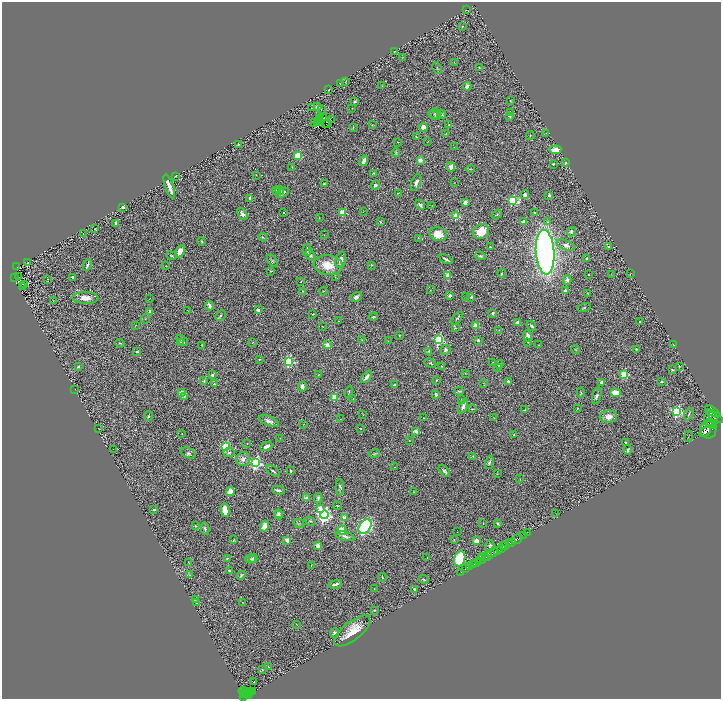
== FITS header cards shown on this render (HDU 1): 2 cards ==
NAXIS1  =                 1438
NAXIS2  =                 1393

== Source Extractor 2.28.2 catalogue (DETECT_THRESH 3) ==
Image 1438 x 1393 px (HDU 1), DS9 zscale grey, zoomed out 1/2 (1 PNG px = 2 x 2 image px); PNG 723 x 701 px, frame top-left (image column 2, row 1393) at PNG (2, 2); each listed source drawn as its Kron ellipse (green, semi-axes under 4 px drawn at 4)
Background 0.79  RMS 0.067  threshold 0.202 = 3 sigma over >= 5 px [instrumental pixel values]
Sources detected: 385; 37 cannot appear on this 1/2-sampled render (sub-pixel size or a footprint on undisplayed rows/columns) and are neither listed nor drawn; the other 348 listed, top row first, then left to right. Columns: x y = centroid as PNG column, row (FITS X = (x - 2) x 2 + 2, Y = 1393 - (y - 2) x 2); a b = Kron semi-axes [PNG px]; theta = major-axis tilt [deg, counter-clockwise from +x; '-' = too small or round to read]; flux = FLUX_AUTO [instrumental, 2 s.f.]
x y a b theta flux
466 10 2 1 - 4.5
462 26 2 1 - 7.4
394 52 2 2 - 7.1
402 57 2 1 - 3.8
454 63 3 2 - 3.8
437 68 6 2 -64 11
479 68 2 2 - 8.5
346 81 4 1 - 5.7
341 84 4 3 - 14
382 86 3 1 - 5.8
467 86 4 3 - 54
329 90 2 2 - 4.8
510 101 3 2 - 4.5
355 102 3 2 - 19
317 107 4 3 - 54
311 108 2 2 - 4.2
352 108 2 2 - 5.4
321 110 2 1 - 3.5
510 112 2 2 - 4
435 113 6 5 - 26
435 115 6 4 -15 20
442 115 4 2 - 11
510 116 3 2 - 10
324 118 3 2 - 16
320 119 3 2 - 2.8
318 120 2 1 - 1.8
332 120 2 2 - 11
314 122 2 1 - 16
318 122 2 1 - 5.4
325 123 2 1 - 4.9
328 124 2 2 - 15
372 125 4 2 - 8.5
449 125 4 3 - 14
353 127 4 3 - 10
423 127 4 3 - 120
546 133 2 1 - 4.6
446 134 4 2 - 9.5
530 136 4 2 - 7.8
416 137 3 3 - 12
398 142 2 1 - 3.9
427 142 2 1 - 3.3
238 144 2 2 - 15
454 147 3 1 - 3.1
555 150 6 3 7 160
396 153 4 3 - 11
298 155 3 3 - 550
420 160 2 2 - 230
364 161 5 3 - 100
565 163 3 2 - 20
553 164 2 2 - 11
292 167 2 2 - 5.8
451 167 4 4 - 100
470 169 5 2 - 11
374 173 3 2 - 8.1
256 175 2 1 - 3.4
176 176 2 2 - 20
416 182 8 4 68 61
454 183 2 2 - 4
324 184 3 2 - 9.6
375 185 5 4 - 31
169 186 12 3 -71 100
280 190 4 3 - 15
276 191 4 4 - 18
282 193 7 3 31 62
398 193 3 2 - 6.2
525 195 4 4 - 40
549 195 2 2 - 56
250 198 4 3 - 56
513 200 4 3 - 1000
465 202 3 3 - 85
420 205 5 3 - 38
432 206 3 2 - 5.5
123 207 2 2 - 110
363 211 3 2 - 4.9
343 212 3 3 - 490
283 213 2 2 - 5.1
535 213 4 3 - 14
242 214 7 4 -52 85
497 215 5 2 - 9.8
456 216 3 3 - 630
319 218 3 2 - 4.2
380 222 3 2 - 11
524 222 4 3 - 66
548 222 4 3 - 13
116 223 2 2 - 120
95 229 2 2 - 6.8
481 231 8 7 - 260
571 232 5 4 - 25
83 234 3 1 - 3.5
438 234 8 6 -17 230
324 235 2 1 - 3.6
263 237 4 3 - 14
419 238 4 2 - 7.2
202 241 4 3 - 14
566 245 10 4 -23 63
490 247 2 2 - 11
609 247 4 3 - 16
307 250 6 2 79 23
180 251 6 4 63 140
545 252 22 9 -86 9100
310 255 6 4 -55 55
171 256 5 2 - 14
480 256 5 2 - 17
446 259 7 2 -28 33
587 259 3 2 - 26
341 260 8 5 76 73
272 261 7 3 -52 16
27 263 2 1 - 5.9
87 265 6 2 67 30
328 265 14 10 -5 290
372 265 3 2 - 8.2
166 266 3 2 - 6.4
17 267 3 1 - 23
271 271 2 2 - 6.1
501 273 4 3 - 15
611 274 2 1 - 4.4
630 274 3 2 - 6.5
448 275 3 3 - 120
589 275 2 2 - 7.8
18 277 2 1 - 4.4
72 277 3 2 - 17
335 277 4 2 - 7.4
14 278 3 2 - 50
48 279 2 2 - 4.3
567 280 4 4 - 53
301 281 2 2 - 8.1
24 284 4 3 - 37
22 286 3 1 - 3.7
430 290 3 2 - 6.6
565 290 2 2 - 47
303 291 3 3 - 8.4
323 291 4 2 - 7
587 294 3 1 - 3.9
450 295 3 3 - 33
356 297 6 4 32 46
466 297 4 2 - 8.3
471 297 3 2 - 23
85 298 13 6 -1 120
149 298 2 1 - 3.1
53 301 3 2 - 6.5
209 306 5 3 - 37
584 307 6 3 16 20
188 310 2 1 - 3.3
258 310 2 2 - 91
150 311 4 3 - 49
492 313 3 2 - 18
313 314 3 2 - 6.8
220 316 6 3 44 22
373 317 4 3 - 16
146 318 5 2 - 10
457 318 7 4 51 22
339 321 2 1 - 4.1
639 321 2 2 - 16
517 322 4 3 - 52
135 325 2 2 - 5.9
322 326 2 1 - 5.1
475 326 3 3 - 350
531 326 5 3 - 26
455 328 4 3 - 11
499 330 3 2 - 4.4
399 335 2 2 - 8
528 336 6 4 -76 60
182 340 6 3 -39 29
362 340 3 2 - 7.1
439 340 4 3 - 1600
478 340 2 2 - 54
388 341 2 1 - 3.8
252 342 3 2 - 5.1
528 342 3 3 - 6.7
120 343 5 2 - 9.9
181 343 3 2 - 34
202 345 2 2 - 4.4
327 345 2 2 - 190
539 345 2 2 - 5.2
673 345 3 2 - 5.1
636 349 3 3 - 12
446 350 5 4 - 32
575 350 4 2 - 9.2
428 351 3 2 - 12
137 352 2 2 - 56
259 359 2 2 - 16
289 361 3 3 - 1500
493 362 4 2 - 7.2
430 363 6 3 -26 17
499 364 4 3 - 19
441 366 3 3 - 9.8
679 366 2 1 - 6.5
78 367 3 3 - 18
498 367 3 2 - 8
672 370 4 2 - 12
465 373 4 2 - 6.2
624 374 3 3 - 610
212 375 2 2 - 73
318 375 2 2 - 6.6
366 377 7 3 50 53
436 380 3 2 - 14
204 381 4 3 - 17
661 381 3 3 - 16
508 382 3 2 - 47
601 382 3 3 - 43
483 383 3 3 - 8
214 384 4 3 - 13
394 385 3 2 - 15
302 386 5 4 - 51
75 389 2 1 - 3.7
459 391 5 3 - 16
181 392 2 2 - 140
349 392 6 2 83 11
581 393 5 3 - 12
615 393 5 4 - 180
436 394 4 3 - 33
185 396 4 3 - 19
597 396 8 4 74 30
335 397 3 3 - 440
353 398 2 2 - 5.1
461 400 2 2 - 5.1
463 406 8 4 63 50
577 408 3 2 - 7.9
472 409 2 2 - 4.5
525 410 3 3 - 11
677 411 4 4 - 1900
712 411 8 2 -37 470
689 414 6 2 64 12
363 415 3 2 - 4.9
148 416 5 3 - 16
608 416 8 6 4 110
714 416 10 3 -38 2000
423 418 2 2 - 6
494 418 3 2 - 4.6
340 419 2 1 - 3.6
711 419 7 7 - 2000
269 421 10 4 -24 55
711 422 4 2 - 1200
304 424 2 1 - 3.6
711 424 6 4 -35 2500
99 429 2 1 - 3.8
361 429 3 2 - 9
708 430 9 8 - 2800
416 431 3 2 - 130
705 432 6 2 34 1800
182 434 2 2 - 9.1
514 435 2 2 - 40
688 436 6 2 80 8
280 438 2 1 - 3.3
409 440 2 2 - 4.5
626 443 2 2 - 51
247 444 2 2 - 6
266 446 6 3 27 78
226 447 4 4 - 810
113 449 2 1 - 6.1
628 450 5 3 - 23
188 453 8 5 -21 31
229 453 5 4 - 23
374 454 6 3 12 15
473 456 4 2 - 9.7
243 459 7 7 - 76
489 462 7 4 73 23
255 463 4 4 - 3000
394 467 2 2 - 6.8
273 471 7 2 -35 21
290 471 3 2 - 21
444 471 7 3 -47 29
497 474 3 2 - 5.6
520 478 3 2 - 4.2
340 487 8 4 -89 27
278 490 6 3 -12 39
230 492 4 3 - 230
414 492 3 2 - 7
307 498 3 3 - 79
318 498 5 3 - 25
337 505 4 2 - 13
320 508 3 3 - 200
154 510 2 2 - 49
225 510 7 4 -80 280
278 513 3 3 - 18
556 513 2 1 - 3.8
278 515 4 3 - 27
324 515 4 4 - 4600
345 518 2 2 - 270
310 521 6 3 -18 20
299 523 5 3 - 16
498 523 3 2 - 18
483 524 2 2 - 4.8
195 526 3 3 - 14
264 526 5 4 - 130
365 526 8 5 53 1600
205 529 6 4 -78 27
342 530 5 3 - 240
457 532 2 1 - 2.9
527 532 2 1 - 30
345 536 10 4 -15 54
523 536 2 1 - 38
517 539 6 3 35 1000
233 540 4 2 - 9.5
287 540 4 3 - 66
454 540 3 3 - 10
476 541 2 2 - 240
512 542 3 2 - 1400
509 544 3 2 - 490
505 545 4 2 - 460
318 546 3 3 - 99
490 546 6 4 73 31
503 546 4 3 - 450
501 548 2 2 - 360
497 551 4 2 - 270
492 552 6 3 45 1100
482 556 2 1 - 91
487 556 5 2 - 2400
427 557 2 1 - 6.5
485 557 2 1 - 880
227 558 2 2 - 15
253 558 4 3 - 33
251 559 5 4 - 31
460 559 8 5 74 720
482 559 4 3 - 590
479 561 2 2 - 830
188 562 2 2 - 6
477 563 2 2 - 690
311 565 2 1 - 5.8
473 565 3 2 - 290
469 567 2 1 - 300
466 569 3 1 - 33
229 571 4 3 - 26
460 572 2 1 - 12
189 575 4 4 - 13
241 575 5 3 - 18
382 577 4 2 - 9.9
424 579 5 2 - 15
335 584 7 2 16 45
374 588 2 1 - 4.7
414 589 3 3 - 18
195 599 3 2 - 17
242 602 3 2 - 5.2
197 603 3 2 - 13
375 610 4 2 - 8.1
297 624 2 1 - 3.3
352 631 22 9 39 310
334 633 4 4 - 34
268 667 3 2 - 8.9
262 669 3 3 - 9.2
253 682 2 2 - 21
243 691 4 2 - 230
253 692 2 1 - 36
244 693 4 3 - 480
247 693 4 1 - 130
251 693 2 2 - 98
248 694 2 1 - 110
244 696 3 2 - 250
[37 sub-pixel or undisplayed-footprint detections neither listed nor drawn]